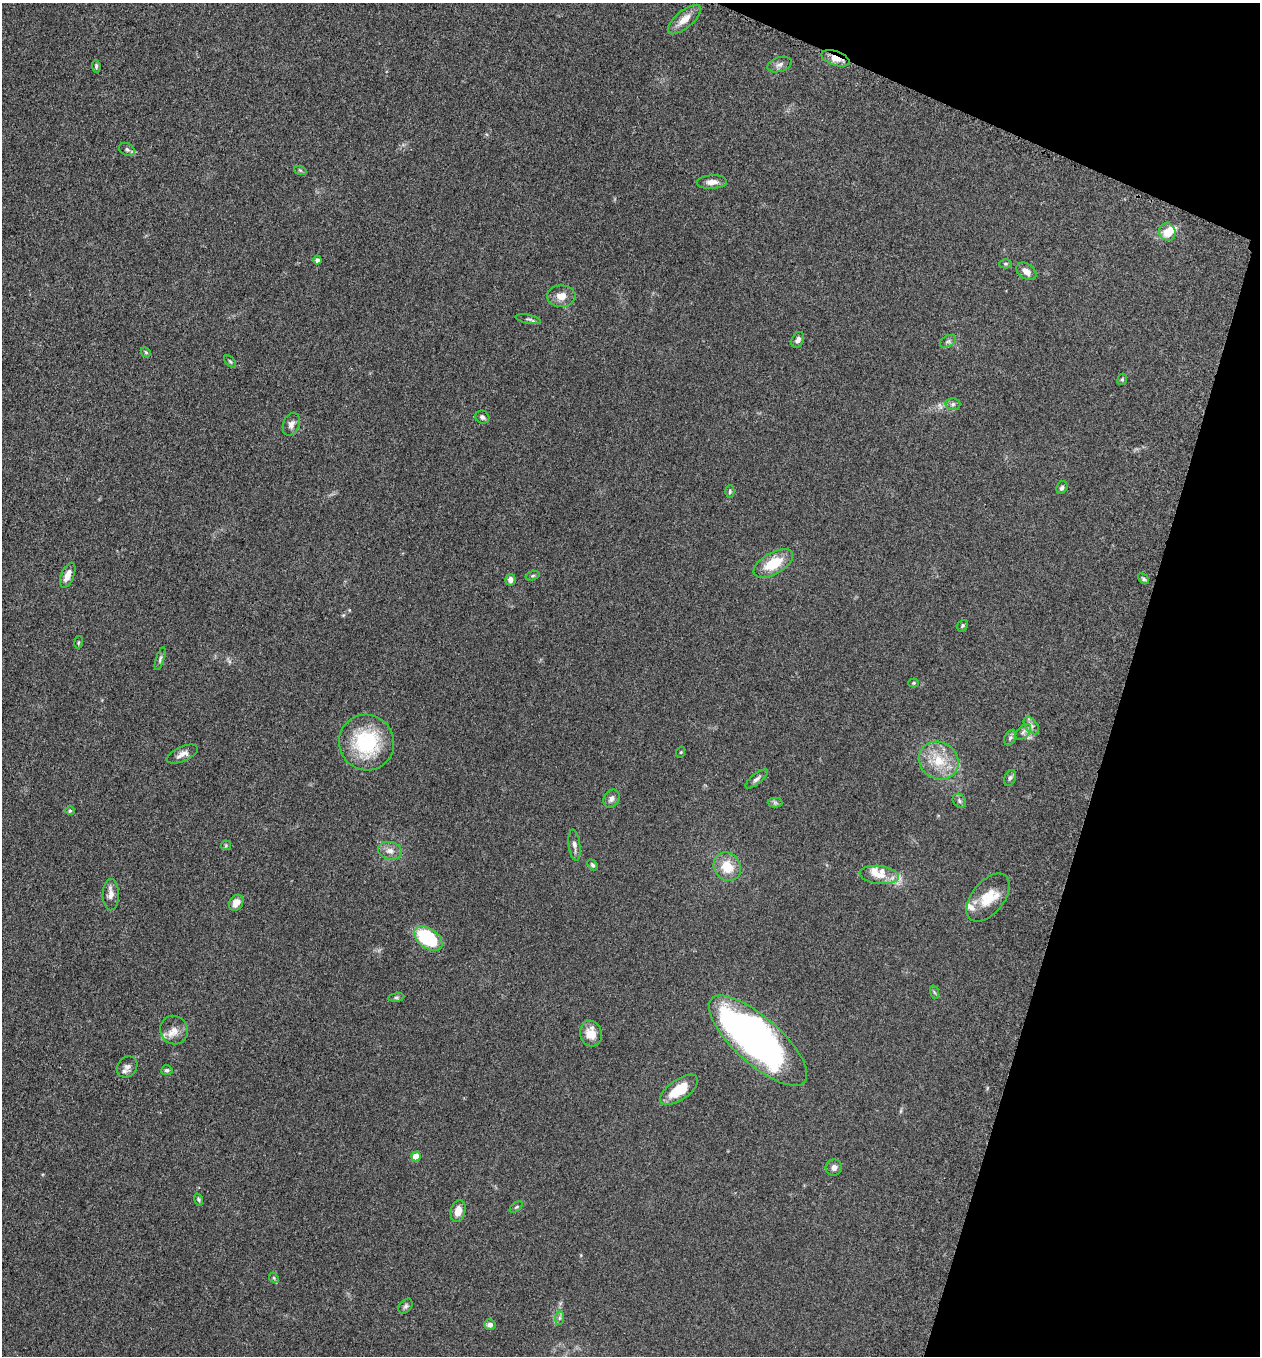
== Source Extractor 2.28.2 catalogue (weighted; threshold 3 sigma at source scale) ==
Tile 8 of 4 x 4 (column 4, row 2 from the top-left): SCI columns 3971-5228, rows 2723-4076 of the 5507 x 5462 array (HDU 1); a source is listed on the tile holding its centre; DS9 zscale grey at full resolution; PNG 1262 x 1358 px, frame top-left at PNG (2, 3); each listed source drawn as its Kron ellipse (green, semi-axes under 4 px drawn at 4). Shown black and unused: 15% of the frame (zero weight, under 3 of 5 exposures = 3% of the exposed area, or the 3 px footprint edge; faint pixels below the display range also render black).
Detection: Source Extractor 2.28.2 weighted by HDU 2 'WHT'; one run over the whole footprint, this tile lists its part. Background 0.0767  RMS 0.0066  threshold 0.0296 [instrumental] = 3 sigma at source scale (4.5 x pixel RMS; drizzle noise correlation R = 1.50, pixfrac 1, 0.05/0.05 arcsec/px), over >= 5 px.
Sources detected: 80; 1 too faint to see at this stretch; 1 inside a brighter object's white glare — neither listed nor drawn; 6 inside a brighter listed object's ellipse — not listed separately; the other 72 listed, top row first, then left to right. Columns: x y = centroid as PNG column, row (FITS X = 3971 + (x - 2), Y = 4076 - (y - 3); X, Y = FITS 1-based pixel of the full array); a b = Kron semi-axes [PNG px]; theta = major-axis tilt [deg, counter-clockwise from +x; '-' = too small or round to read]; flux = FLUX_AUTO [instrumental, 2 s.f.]
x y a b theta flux
684 20 20 8 40 8.2
835 58 15 7 -19 5.6
780 65 12 7 17 2.9
96 66 6 4 -83 1
127 149 8 6 -28 1.6
300 170 6 4 -19 0.81
712 182 15 7 3 4.1
1167 232 9 8 - 10
317 260 4 4 - 2.2
1006 264 6 4 0 0.86
1026 271 11 7 -35 4.6
561 296 14 11 1 6.2
528 319 13 4 -11 1.5
798 340 8 5 64 2.4
948 341 9 5 29 1.7
146 352 5 4 - 0.77
230 361 7 3 -48 0.85
1122 379 6 4 67 0.95
953 404 7 6 - 1.5
482 417 7 6 - 1.8
291 424 12 8 67 3.3
1062 488 7 5 62 1.7
730 492 6 4 88 0.92
773 563 22 11 30 18
68 575 13 6 68 5.7
533 576 7 4 19 0.99
1143 579 6 4 -41 1.1
510 580 6 5 - 2.5
963 626 6 5 - 0.96
78 642 6 3 81 0.74
160 659 12 4 72 1.4
913 683 5 4 - 0.73
1031 726 10 6 -53 2.4
1023 732 9 6 48 2
1010 738 8 5 63 1.6
366 743 28 27 - 49
681 752 5 3 - 0.58
182 754 17 7 24 3.9
939 761 20 18 -32 18
1010 778 8 5 66 1.6
757 779 14 5 39 2.2
612 799 9 7 57 2.6
959 801 7 6 - 1.5
775 802 7 5 -1 1.4
70 811 5 4 - 0.77
226 845 5 5 - 0.86
574 845 15 5 -83 2.9
390 851 12 8 -13 4.3
593 865 6 4 -50 1.1
727 867 15 13 -56 14
879 875 20 9 -7 7.9
111 895 16 8 89 4.2
988 898 28 16 51 16
236 903 8 6 58 5.1
428 938 16 9 -35 49
934 992 7 4 -70 1
396 997 8 4 7 1.3
174 1030 14 14 - 6.7
591 1033 13 10 -74 9
758 1041 62 23 -42 290
127 1067 11 9 49 3.3
167 1070 6 5 - 1.3
679 1090 22 10 35 17
416 1156 5 4 - 13
834 1167 8 8 - 2.9
198 1200 6 4 -71 0.92
516 1207 7 4 36 0.82
458 1211 11 7 77 7
274 1278 5 4 - 0.96
406 1306 8 6 51 1.5
560 1318 7 4 89 1.2
490 1325 6 5 - 2.8
Overlapping masked pixels (flux is a lower limit): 1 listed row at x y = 835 58